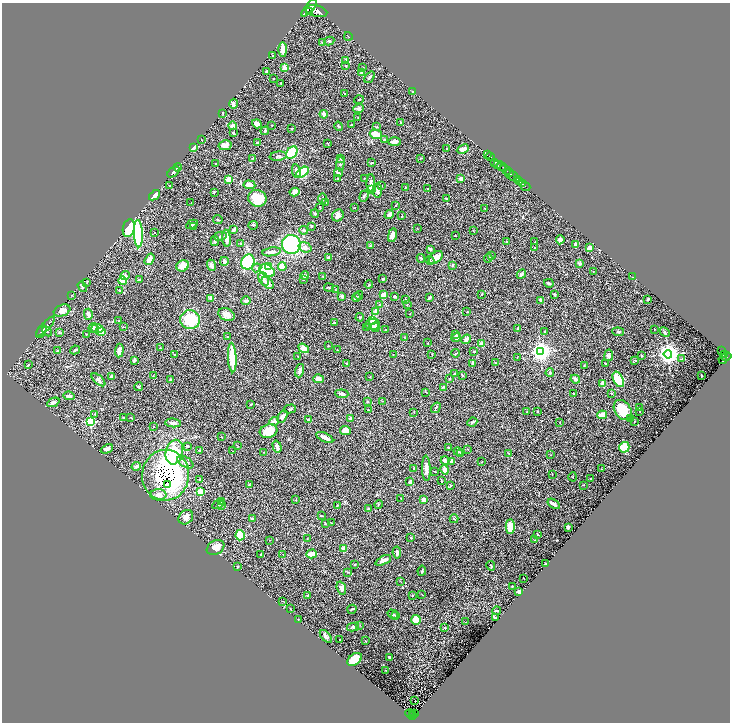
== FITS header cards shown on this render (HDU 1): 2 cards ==
NAXIS1  =                 1456
NAXIS2  =                 1440

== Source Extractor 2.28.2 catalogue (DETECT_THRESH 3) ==
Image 1456 x 1440 px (HDU 1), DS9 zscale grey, zoomed out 1/2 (1 PNG px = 2 x 2 image px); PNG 732 x 724 px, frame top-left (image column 1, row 1439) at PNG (2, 3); each listed source drawn as its Kron ellipse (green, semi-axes under 4 px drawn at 4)
Background 0.643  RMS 0.026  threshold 0.0791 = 3 sigma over >= 5 px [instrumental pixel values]
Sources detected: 436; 27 cannot appear on this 1/2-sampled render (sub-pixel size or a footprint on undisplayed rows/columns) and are neither listed nor drawn; the other 409 listed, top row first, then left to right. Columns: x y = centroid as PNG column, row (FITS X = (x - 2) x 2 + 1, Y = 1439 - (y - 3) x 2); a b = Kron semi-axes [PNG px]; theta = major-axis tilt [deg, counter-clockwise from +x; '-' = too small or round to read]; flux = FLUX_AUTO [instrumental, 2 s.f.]
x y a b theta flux
309 8 11 3 48 2000
309 11 2 2 - 860
316 11 11 5 -14 7600
348 36 4 2 - 2
329 41 5 3 - 5.3
322 43 3 2 - 3.4
283 49 7 3 -89 50
273 56 4 3 - 4.6
345 60 3 2 - 7.7
346 66 2 2 - 6.5
363 67 2 2 - 1.9
285 68 3 2 - 71
266 71 2 2 - 3.6
362 73 2 2 - 33
370 77 6 2 52 7.3
274 78 3 2 - 1.7
281 83 2 2 - 2.8
413 91 3 2 - 3.4
345 93 2 2 - 1.7
359 99 5 2 - 4.1
233 104 5 3 - 13
359 109 5 4 - 13
223 113 2 2 - 3.1
324 114 4 3 - 42
358 118 4 2 - 2.3
400 122 2 1 - 2.7
257 124 5 4 - 25
272 125 2 2 - 1.6
351 125 2 2 - 3
232 126 4 3 - 24
339 126 5 3 - 5.1
376 127 4 3 - 4.4
292 128 3 2 - 2.2
265 131 4 3 - 12
233 133 2 2 - 9.2
376 134 6 4 -17 49
201 140 3 1 - 1.9
385 140 3 2 - 16
394 142 6 3 -1 25
257 143 2 2 - 5.9
328 143 2 2 - 2.6
225 145 6 5 - 31
194 147 4 3 - 57
447 148 2 2 - 2.6
463 149 6 3 25 26
292 152 7 5 52 250
487 154 2 1 - 350
278 156 8 4 8 11
490 157 4 2 - 790
253 158 2 2 - 2.7
421 158 3 2 - 2.8
341 159 3 2 - 5.3
494 162 3 2 - 180
371 163 3 2 - 6.5
216 164 3 2 - 3.8
340 164 7 3 87 7.6
498 164 3 2 - 250
501 166 5 1 - 430
178 167 4 4 - 6.2
506 170 6 2 -32 630
296 171 7 3 -79 16
173 172 7 4 41 11
302 172 7 4 35 240
338 173 4 2 - 7.7
509 173 2 1 - 410
512 175 9 2 -33 2500
338 178 3 2 - 3.1
229 179 3 2 - 160
364 179 2 2 - 1.8
460 179 4 3 - 14
517 180 2 2 - 840
520 182 2 2 - 630
371 183 8 3 88 14
522 184 2 2 - 320
249 185 6 3 -6 41
170 186 2 2 - 4.3
381 186 3 2 - 3
525 186 5 2 - 270
405 188 3 2 - 1.9
428 188 2 2 - 2.3
372 189 4 3 - 220
378 190 7 4 85 22
215 192 3 2 - 2.6
295 192 5 4 - 28
155 195 6 3 39 60
364 196 6 3 70 6.4
257 198 9 8 - 110
322 199 5 2 - 4.3
446 199 4 3 - 11
191 202 2 1 - 1.5
326 202 3 2 - 1.9
395 205 2 2 - 1.8
320 207 3 2 - 3.7
355 208 2 2 - 2.2
485 209 3 2 - 2
315 213 4 3 - 6.5
389 214 5 3 - 17
338 215 6 5 - 24
402 216 3 2 - 2.2
218 220 5 2 - 6.4
192 224 6 4 28 7.6
253 225 5 3 - 4.8
193 226 4 2 - 2.9
311 226 3 3 - 5.1
129 228 9 6 76 360
417 228 2 2 - 1.4
234 229 4 2 - 28
304 230 4 4 - 10
473 231 3 2 - 2
155 232 2 2 - 2.2
138 234 13 4 -87 350
392 235 7 3 78 39
455 235 2 2 - 2.1
220 236 6 3 15 7.1
226 238 8 3 -85 53
560 240 4 4 - 15
215 241 5 2 - 12
507 242 3 2 - 2.6
535 242 2 2 - 3.7
241 243 3 2 - 6
575 244 3 3 - 9.3
291 245 9 9 - 470
370 246 3 2 - 2.4
305 247 6 5 - 25
534 248 2 2 - 1.9
590 248 3 3 - 27
430 249 4 3 - 7.3
272 252 9 4 9 23
491 256 3 2 - 2.4
328 257 4 3 - 8.6
421 258 4 3 - 6.8
436 258 8 5 40 44
488 258 4 3 - 4.1
149 259 6 4 58 40
430 260 5 3 - 5.4
224 261 4 2 - 23
248 262 7 6 - 400
580 263 3 3 - 8.4
211 265 6 4 -70 16
453 265 3 2 - 8.5
183 266 6 5 - 58
282 266 4 3 - 74
268 267 4 3 - 25
257 268 4 3 - 8.8
267 271 8 5 -31 150
593 272 2 2 - 2.1
521 274 5 3 - 7.7
125 276 5 4 - 13
305 276 4 3 - 15
323 276 2 2 - 2.1
633 277 2 2 - 1.3
264 279 7 5 -63 19
383 279 2 2 - 7.8
139 280 3 2 - 4.9
304 280 2 2 - 2.3
122 281 4 4 - 39
87 282 3 3 - 3.4
268 283 7 4 -48 26
549 283 5 3 - 10
369 285 4 2 - 3.9
82 287 6 3 -54 6.8
329 287 5 2 - 4.5
335 290 3 2 - 1.9
120 291 4 3 - 6.1
482 294 2 2 - 6.7
554 294 3 2 - 3.7
71 295 2 2 - 3.1
359 295 4 3 - 4.6
383 295 4 2 - 40
342 296 4 3 - 10
356 297 4 3 - 6.1
395 297 4 2 - 7.8
211 298 2 2 - 29
429 298 4 2 - 9
406 299 3 2 - 2.6
648 299 3 3 - 4.2
541 300 3 2 - 19
246 301 5 4 - 9.4
407 304 3 2 - 2.7
380 305 4 3 - 6
62 311 8 5 21 33
467 311 2 2 - 2.2
376 312 3 3 - 25
88 314 5 3 - 25
226 314 8 6 -23 31
410 314 3 2 - 1.6
360 317 4 3 - 5.7
190 320 10 9 - 230
119 321 3 2 - 3.9
373 321 4 3 - 34
334 323 3 2 - 3.8
372 324 8 5 3 38
46 326 13 4 46 17
123 327 3 2 - 2.7
367 327 4 3 - 7.5
375 327 5 3 - 6.4
93 328 5 4 - 16
97 329 6 4 -1 64
518 329 4 3 - 6.1
655 329 2 1 - 1.3
386 330 2 2 - 4.9
41 331 7 3 63 9
47 331 6 3 -43 5.9
101 332 2 2 - 99
545 332 2 2 - 7.2
618 332 6 3 -7 8.6
665 332 5 4 - 8
59 333 4 3 - 5
87 334 3 2 - 1.9
456 335 3 2 - 8.2
227 337 2 2 - 2.9
456 337 5 3 - 25
405 338 3 2 - 2.3
466 339 5 3 - 33
428 343 2 1 - 1.4
482 344 2 2 - 85
328 346 3 2 - 1.8
160 348 2 2 - 3.9
304 348 6 4 -34 54
75 350 5 2 - 5.7
337 350 3 2 - 2.8
57 351 3 2 - 8.5
119 351 7 4 85 25
721 351 3 2 - 230
474 352 3 2 - 3.4
540 352 4 4 - 3100
456 353 4 2 - 4.8
668 354 4 4 - 3700
174 355 2 2 - 5.2
393 355 2 2 - 2.7
432 355 2 1 - 2.9
609 355 6 4 81 12
641 355 2 2 - 3.9
724 355 3 3 - 410
232 357 15 3 -87 160
298 357 3 2 - 2.3
517 357 3 1 - 1.8
726 357 5 2 - 840
682 359 3 2 - 3.5
723 359 5 3 - 500
134 360 3 2 - 15
635 360 3 2 - 3.6
472 363 3 3 - 11
495 363 3 2 - 3.9
605 363 3 2 - 4.4
347 364 3 2 - 5.5
28 365 3 2 - 4.3
584 365 4 2 - 2.4
300 371 7 3 73 16
550 373 4 3 - 6.5
454 374 3 2 - 8.6
462 375 4 2 - 3.4
701 375 3 2 - 2.2
112 376 2 2 - 29
153 376 2 2 - 2.3
370 376 2 1 - 1.5
318 379 5 4 - 20
449 379 4 2 - 2.7
575 379 5 4 - 14
618 379 8 5 -63 130
98 380 8 4 -42 14
170 380 2 2 - 4.9
603 384 4 4 - 33
139 387 4 3 - 3.5
443 387 4 2 - 4.1
426 392 2 2 - 2.5
574 393 3 2 - 2.3
611 393 3 2 - 2.9
342 394 6 3 -6 15
69 396 5 3 - 21
383 401 3 2 - 1.7
53 402 6 3 25 14
367 402 4 3 - 4.6
251 404 3 2 - 3.3
436 408 5 2 - 5.6
639 408 3 2 - 2.1
290 409 6 2 16 6.1
368 410 2 2 - 4.9
623 410 11 8 -58 130
527 411 2 1 - 1.5
537 411 3 2 - 4.8
639 411 2 2 - 2
414 412 2 2 - 1.9
95 414 4 3 - 4.5
602 415 5 3 - 58
124 417 2 2 - 3
282 417 7 4 61 15
131 418 2 1 - 3.1
351 419 3 2 - 25
631 419 2 2 - 2.1
309 420 3 3 - 6.7
274 421 5 3 - 30
635 421 2 1 - 1.6
90 422 3 3 - 490
472 422 5 2 - 6.6
560 422 2 1 - 1.6
173 423 8 3 -5 15
153 426 3 2 - 2.7
345 430 5 4 - 47
269 431 9 6 19 94
221 437 3 2 - 3.4
325 437 9 3 -27 36
188 446 4 2 - 3.8
237 446 4 1 - 1.9
277 447 6 3 -74 19
624 447 5 5 - 250
448 448 2 2 - 4.9
107 449 6 4 26 19
468 449 3 2 - 2.7
200 451 3 2 - 5.9
232 451 2 2 - 1.6
174 452 12 8 77 230
263 452 2 2 - 2.5
458 452 5 2 - 4.6
461 454 4 2 - 5.9
509 454 3 2 - 2.3
551 455 3 2 - 2.2
445 460 4 3 - 17
185 462 9 5 -31 23
451 462 3 2 - 15
481 462 2 2 - 1.6
136 466 4 4 - 18
413 468 4 2 - 2.5
426 468 13 4 -87 23
445 469 5 3 - 28
601 469 2 1 - 2
435 472 2 1 - 2.2
552 474 2 1 - 1.7
165 475 25 23 87 1600
573 477 4 2 - 3
591 479 2 1 - 1.3
200 480 4 3 - 7.5
441 481 2 1 - 3.1
410 482 4 2 - 10
167 485 2 1 - 510
249 485 2 2 - 4.6
451 485 3 2 - 3.2
584 485 2 2 - 2.3
200 492 3 3 - 190
158 495 8 5 2 29
401 498 2 1 - 1.7
423 499 3 2 - 32
296 500 2 1 - 1.6
222 501 3 2 - 9.8
218 504 6 2 27 6
378 504 4 2 - 3.9
554 504 7 3 -34 23
221 505 3 2 - 3.9
338 505 3 2 - 2.3
368 508 4 2 - 4.1
322 516 4 2 - 4.4
186 517 8 6 40 32
252 519 3 3 - 7.2
454 519 4 2 - 3.7
325 523 3 2 - 3.5
332 523 3 2 - 2.5
510 527 7 4 89 88
568 527 3 2 - 12
240 535 5 4 - 120
538 535 3 2 - 4.2
411 538 3 2 - 2.7
307 539 2 2 - 2
270 540 2 1 - 1.5
535 540 2 2 - 1.8
216 548 9 7 32 54
344 549 4 3 - 45
397 552 6 3 -82 13
261 554 3 3 - 5.1
312 554 5 2 - 81
283 555 3 2 - 2.2
383 560 8 3 25 30
546 564 3 2 - 12
355 565 2 2 - 3.2
491 566 5 2 - 3.6
238 567 4 2 - 3.1
422 571 5 2 - 4
348 572 4 2 - 3.3
523 578 2 1 - 2
400 581 3 2 - 1.9
512 586 2 1 - 2.9
341 588 7 4 -71 15
519 592 3 2 - 18
412 595 2 2 - 4.2
422 595 2 1 - 1.3
307 596 4 2 - 5.2
283 601 3 2 - 2.2
290 609 2 1 - 3.1
352 609 5 2 - 5.8
497 611 4 2 - 8.1
393 614 5 4 - 8
395 615 4 3 - 8.7
495 618 4 2 - 5.6
298 620 3 2 - 2.1
416 620 5 5 - 110
466 622 2 1 - 2.6
360 625 3 2 - 2.1
353 627 6 4 12 7.7
445 628 3 3 - 4.8
326 636 8 4 -47 15
340 640 2 2 - 3.5
365 641 2 2 - 4.6
389 657 3 2 - 6.2
355 659 8 5 36 140
385 670 2 1 - 1.6
415 701 2 1 - 2.2
413 713 4 1 - 32
410 714 4 2 - 140
415 714 2 1 - 19
413 715 3 2 - 110
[27 sub-pixel or undisplayed-footprint detections neither listed nor drawn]